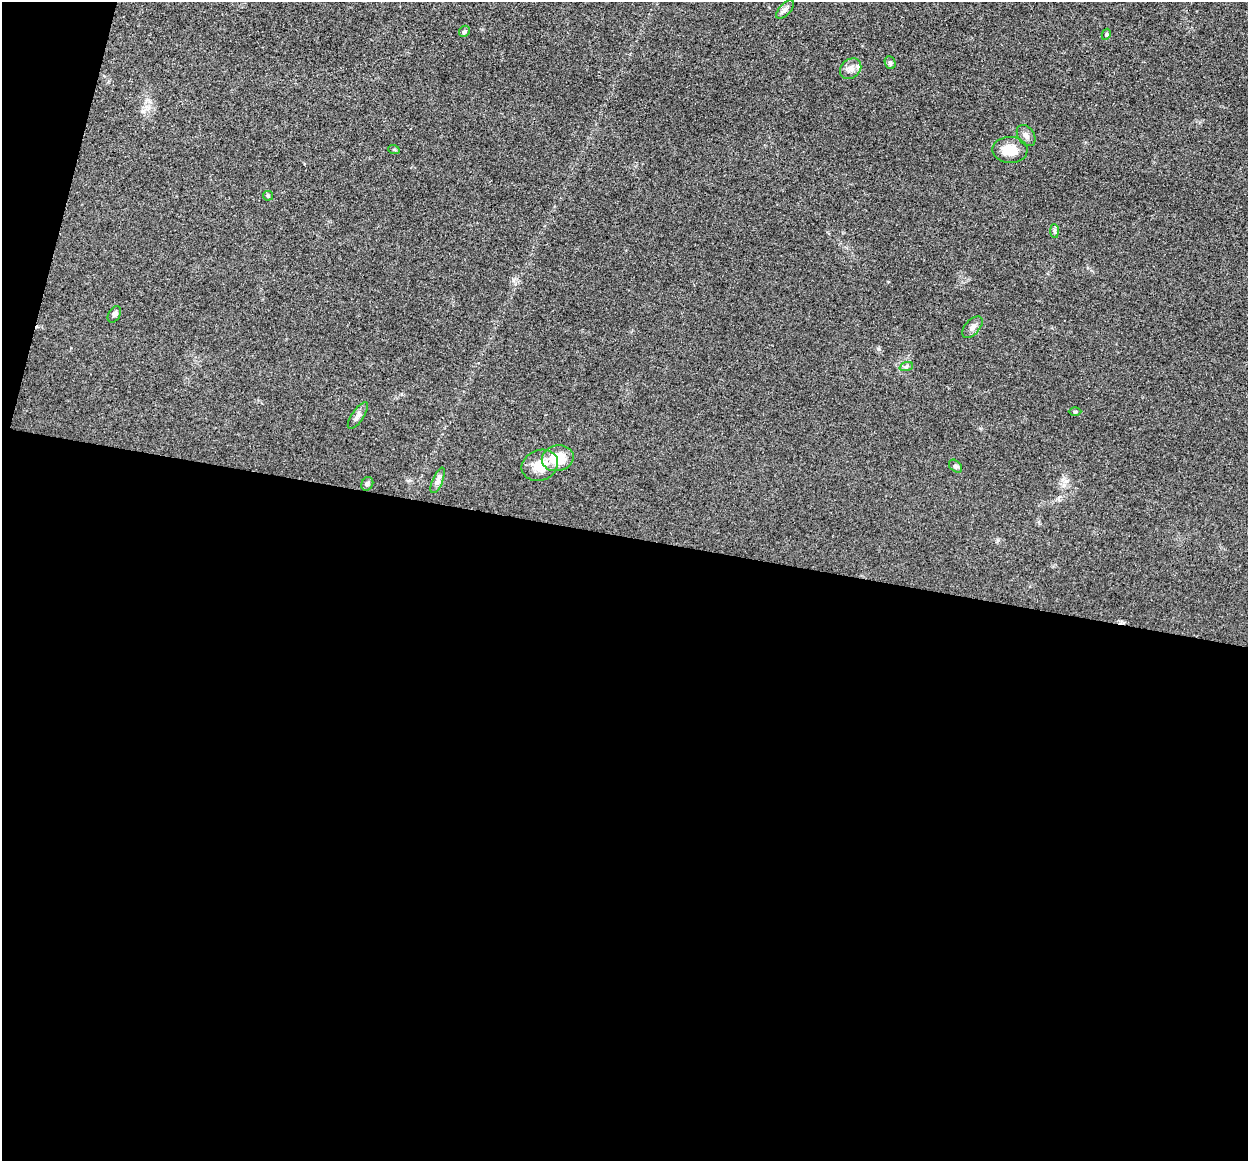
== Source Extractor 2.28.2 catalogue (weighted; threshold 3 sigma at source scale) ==
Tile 13 of 4 x 4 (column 1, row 4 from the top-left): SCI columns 6-1251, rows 129-1287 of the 4993 x 5012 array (HDU 1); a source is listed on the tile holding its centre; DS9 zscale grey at full resolution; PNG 1250 x 1163 px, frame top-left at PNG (2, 2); each listed source drawn as its Kron ellipse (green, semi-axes under 4 px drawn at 4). Shown black and unused: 56% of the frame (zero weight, under 3 of 4 exposures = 1% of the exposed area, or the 3 px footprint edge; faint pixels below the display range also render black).
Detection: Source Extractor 2.28.2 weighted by HDU 2 'WHT'; one run over the whole footprint, this tile lists its part. Background 0.103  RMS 0.0077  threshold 0.0345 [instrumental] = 3 sigma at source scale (4.5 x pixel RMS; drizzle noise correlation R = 1.50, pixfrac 1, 0.05/0.05 arcsec/px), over >= 5 px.
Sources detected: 21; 1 inside a brighter listed object's ellipse — not listed separately; the other 20 listed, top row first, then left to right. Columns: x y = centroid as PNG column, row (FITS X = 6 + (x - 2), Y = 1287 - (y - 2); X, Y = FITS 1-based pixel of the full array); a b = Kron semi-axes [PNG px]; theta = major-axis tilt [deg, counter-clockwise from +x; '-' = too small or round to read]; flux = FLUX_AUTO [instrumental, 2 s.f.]
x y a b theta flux
785 9 11 5 47 2.6
464 31 6 5 - 1.2
1106 34 6 4 62 0.94
890 63 7 5 -67 1.4
851 69 11 9 39 4.8
1026 136 11 8 -56 3.6
394 150 6 3 -19 0.79
1010 150 17 13 -2 13
268 196 5 4 - 1
1054 231 7 4 -88 1.5
114 314 9 5 59 1.8
972 327 13 7 48 3.9
906 367 7 4 19 1.4
1075 412 6 4 1 0.97
358 416 16 6 57 3
558 458 16 13 13 19
540 465 18 15 22 15
956 466 7 5 -42 1.5
438 480 14 5 68 3.2
367 484 7 5 61 1.8
Unlisted compact peaks at least as high as the median listed source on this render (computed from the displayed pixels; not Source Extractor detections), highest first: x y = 513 280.